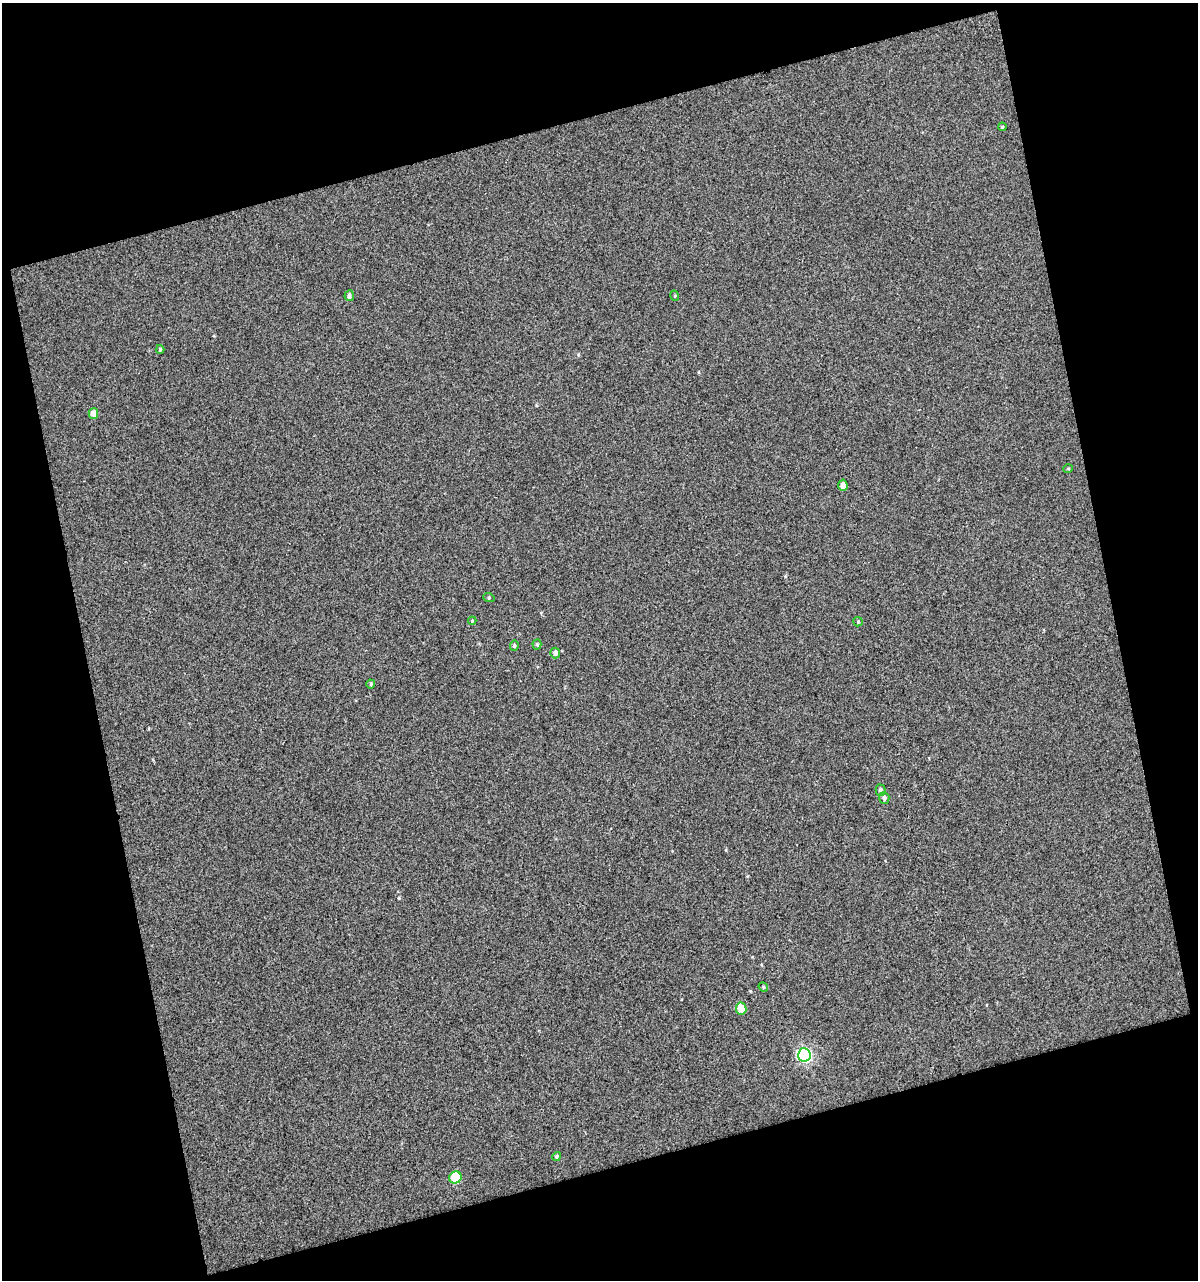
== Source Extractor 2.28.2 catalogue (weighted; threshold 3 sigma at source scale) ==
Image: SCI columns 17-1212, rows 1-1278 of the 1234 x 1278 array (HDU 1 of 3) = the unmasked area's bounding box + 8 px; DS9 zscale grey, full resolution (1 PNG px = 1 image px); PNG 1200 x 1282 px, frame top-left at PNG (2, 3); each listed source drawn as its Kron ellipse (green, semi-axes under 4 px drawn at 4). Shown black and unused: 32% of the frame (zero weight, under 2 of 3 exposures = <1% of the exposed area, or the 3 px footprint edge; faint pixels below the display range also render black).
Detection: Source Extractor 2.28.2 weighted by HDU 2 'WHT'. Background 0.00993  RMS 0.018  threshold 0.0797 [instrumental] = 3 sigma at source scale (4.5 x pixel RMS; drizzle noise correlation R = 1.50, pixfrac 1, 0.0396/0.0396 arcsec/px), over >= 5 px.
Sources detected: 21; all 21 listed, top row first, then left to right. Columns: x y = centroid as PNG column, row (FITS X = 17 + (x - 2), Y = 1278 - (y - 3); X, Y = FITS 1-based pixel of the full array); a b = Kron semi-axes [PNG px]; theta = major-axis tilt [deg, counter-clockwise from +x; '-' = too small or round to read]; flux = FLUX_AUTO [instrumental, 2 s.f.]
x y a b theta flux
1002 127 4 4 - 2
349 296 5 4 - 4.3
675 296 5 3 - 1.6
160 349 4 3 - 2.1
93 413 5 5 - 13
1068 469 5 3 - 1.5
843 485 5 4 - 7.9
489 598 6 3 -19 1.9
472 621 4 4 - 1.8
858 622 5 4 - 1.9
537 644 5 4 - 2.1
514 646 5 4 - 2.9
555 653 5 5 - 5.8
371 684 4 4 - 2
881 790 6 5 - 4.3
884 798 6 5 - 4.1
763 987 5 4 - 2.1
741 1008 6 5 - 27
804 1055 7 6 - 320
557 1156 5 4 - 3
455 1177 6 6 - 69
Unlisted compact peaks at least as high as the median listed source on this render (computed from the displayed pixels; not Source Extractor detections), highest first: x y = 399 898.